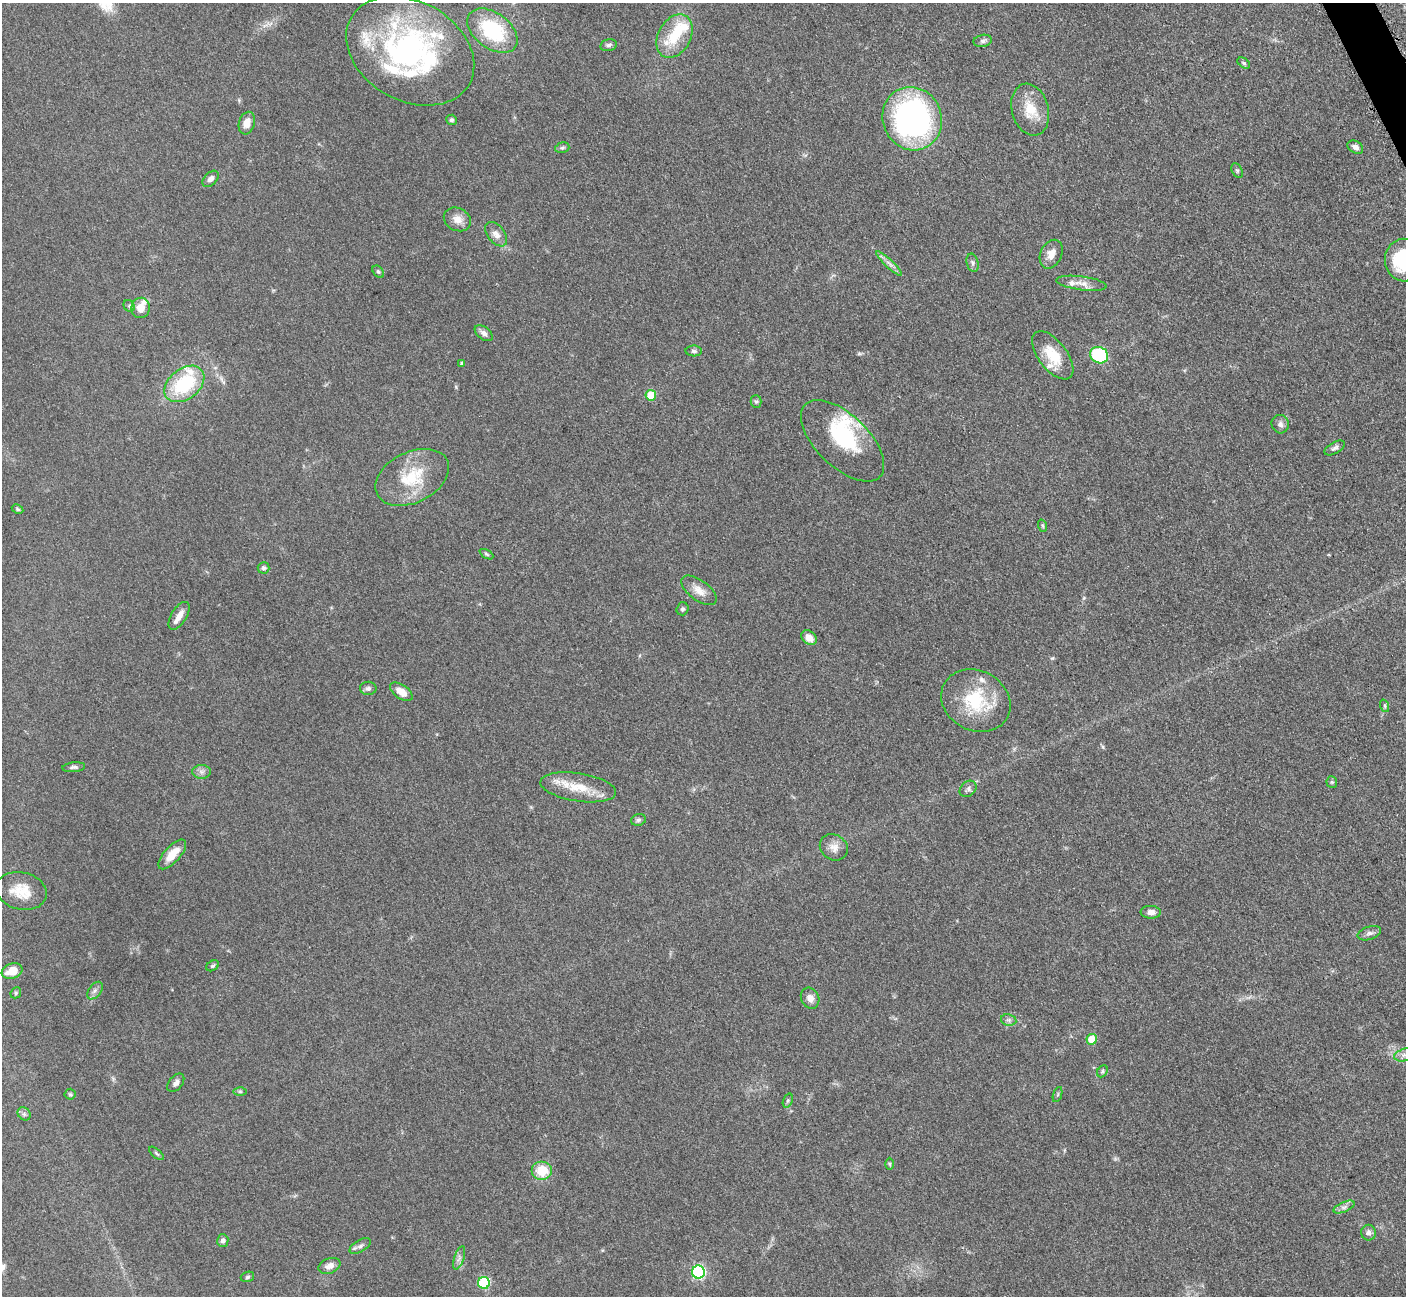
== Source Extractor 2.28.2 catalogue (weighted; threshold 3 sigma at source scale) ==
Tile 10 of 4 x 4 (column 2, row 3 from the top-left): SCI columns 1423-2826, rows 1591-2884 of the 5699 x 5661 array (HDU 1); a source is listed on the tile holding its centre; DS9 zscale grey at full resolution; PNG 1408 x 1298 px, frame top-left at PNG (2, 3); each listed source drawn as its Kron ellipse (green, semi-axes under 4 px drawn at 4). Shown black and unused: <1% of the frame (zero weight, under 3 of 5 exposures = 4% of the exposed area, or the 3 px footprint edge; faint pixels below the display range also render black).
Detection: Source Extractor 2.28.2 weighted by HDU 2 'WHT'; one run over the whole footprint, this tile lists its part. Background 0.053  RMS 0.0056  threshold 0.0253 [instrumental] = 3 sigma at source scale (4.5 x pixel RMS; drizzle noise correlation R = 1.50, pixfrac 1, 0.05/0.05 arcsec/px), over >= 5 px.
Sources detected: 101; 3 inside a brighter object's white glare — neither listed nor drawn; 12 inside a brighter listed object's ellipse — not listed separately; the other 86 listed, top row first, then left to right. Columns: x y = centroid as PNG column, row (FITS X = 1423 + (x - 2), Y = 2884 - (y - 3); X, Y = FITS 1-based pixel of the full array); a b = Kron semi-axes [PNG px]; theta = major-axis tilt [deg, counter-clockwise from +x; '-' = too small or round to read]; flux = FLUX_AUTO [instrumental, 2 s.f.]
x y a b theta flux
492 31 28 18 -37 39
674 36 23 16 61 17
983 41 9 6 11 1.7
608 45 8 5 13 1.4
410 51 68 49 -29 140
1244 63 7 4 -37 0.96
1030 110 26 18 -74 14
912 119 32 29 -66 160
452 120 5 5 - 1.2
247 123 11 8 73 5.1
1355 147 8 6 -31 2.5
562 148 7 5 17 1.2
1237 170 8 5 -63 1
210 179 10 6 45 2.6
457 219 14 11 -27 5
496 234 14 8 -51 3.8
1051 254 15 10 65 5.8
1404 260 21 19 -82 36
973 263 9 6 -76 1.6
889 264 17 3 -43 2.6
378 272 7 5 -49 1
1081 283 25 7 -7 4.8
129 306 6 5 - 1.1
141 308 10 9 - 6.5
484 333 10 6 -37 2.3
694 351 8 5 -2 1.3
1053 355 28 14 -53 16
1099 355 9 8 - 38
462 363 4 3 - 1.1
184 384 22 15 38 36
651 395 5 5 - 16
756 401 6 5 - 0.98
1280 424 9 8 - 2.4
843 441 52 26 -44 35
1335 448 11 5 30 1.7
412 477 39 25 26 27
17 509 6 4 -28 0.81
1043 526 6 4 -71 0.79
486 554 7 4 -29 0.9
263 568 6 5 - 1.2
699 590 20 10 -37 5.8
682 609 6 6 - 1.1
179 616 15 7 58 4.5
809 638 8 6 -38 5.5
368 688 8 6 0 1.8
401 692 13 7 -35 5.8
976 701 36 30 -29 32
1385 706 6 4 -72 0.76
74 767 11 5 6 1.5
202 772 9 7 0 2.1
1332 782 5 5 - 0.89
578 787 38 14 -9 16
968 789 9 7 43 1.7
638 820 7 5 15 1.3
834 847 14 12 -33 5
172 854 18 8 48 8.3
21 891 26 18 -13 13
1151 912 10 6 -3 3.3
1369 933 12 6 18 2.3
212 966 7 5 31 1.1
12 971 11 7 19 8.3
95 991 10 6 52 2.1
16 993 6 5 - 0.84
810 998 11 9 -62 3.3
1009 1020 8 5 -11 1.5
1092 1039 5 5 - 11
1405 1055 11 6 14 2.4
1102 1071 6 4 62 0.94
176 1083 10 6 51 2.3
240 1091 6 4 0 0.89
70 1094 5 5 - 0.91
1058 1095 8 3 71 0.79
788 1101 7 4 70 0.89
24 1114 7 6 - 1.4
156 1153 9 3 -40 0.87
889 1164 6 4 -89 0.73
542 1171 10 9 - 13
1344 1207 11 5 23 2.1
1368 1233 8 7 - 2.4
223 1241 6 5 - 2.1
360 1246 12 6 31 1.9
459 1258 12 5 72 2.1
329 1266 11 7 21 3.9
698 1272 6 6 - 83
247 1277 7 5 18 0.99
484 1283 6 6 - 48
Isophote crosses this tile's border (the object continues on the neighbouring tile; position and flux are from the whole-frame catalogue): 2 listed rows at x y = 1404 260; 1405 1055